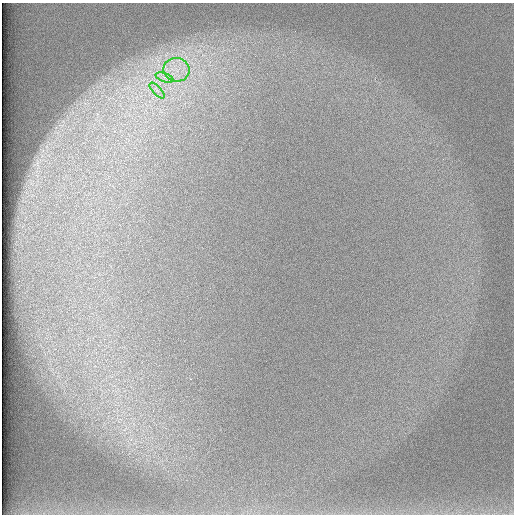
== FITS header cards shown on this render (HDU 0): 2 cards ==
NAXIS1  =                  512 /
NAXIS2  =                  512 /

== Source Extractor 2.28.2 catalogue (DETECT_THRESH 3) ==
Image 512 x 512 px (HDU 0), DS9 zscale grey, 1 PNG px = 1 image px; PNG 516 x 516 px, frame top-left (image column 1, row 512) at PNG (2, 3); each listed source drawn as its Kron ellipse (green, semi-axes under 4 px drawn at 4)
Background 97.4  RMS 2.9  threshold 8.68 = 3 sigma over >= 5 px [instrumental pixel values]
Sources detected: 3; all 3 listed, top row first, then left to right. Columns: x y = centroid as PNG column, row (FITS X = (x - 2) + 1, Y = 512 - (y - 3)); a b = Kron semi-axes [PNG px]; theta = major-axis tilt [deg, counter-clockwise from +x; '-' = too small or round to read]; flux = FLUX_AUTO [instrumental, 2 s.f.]
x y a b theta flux
176 70 13 12 - 3300
165 77 9 4 -19 860
157 91 10 3 -46 620